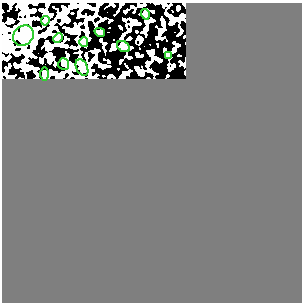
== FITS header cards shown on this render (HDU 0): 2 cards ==
NAXIS1  =                  300
NAXIS2  =                  300

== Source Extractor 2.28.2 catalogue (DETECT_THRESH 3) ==
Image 300 x 300 px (HDU 0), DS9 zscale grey, 1 PNG px = 1 image px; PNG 304 x 304 px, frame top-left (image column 1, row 300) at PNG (2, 3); each listed source drawn as its Kron ellipse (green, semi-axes under 4 px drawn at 4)
Background 0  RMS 0.36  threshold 1.07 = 3 sigma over >= 5 px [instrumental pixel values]
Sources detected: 11; all 11 listed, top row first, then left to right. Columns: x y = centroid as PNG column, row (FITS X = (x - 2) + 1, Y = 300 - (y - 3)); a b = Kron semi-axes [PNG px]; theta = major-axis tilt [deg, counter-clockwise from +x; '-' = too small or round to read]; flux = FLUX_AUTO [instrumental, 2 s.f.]
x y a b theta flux
145 14 5 3 - 24
45 21 5 4 - 69
100 32 5 3 - 55
23 36 11 9 42 3300
58 38 5 4 - 25
84 42 4 4 - 55
123 47 7 5 -32 340
168 55 4 3 - 33
64 64 6 5 - 31
82 67 9 5 -64 60
44 74 7 4 90 31
At the frame edge (FLAGS 8, measured only in part): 1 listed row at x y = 23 36